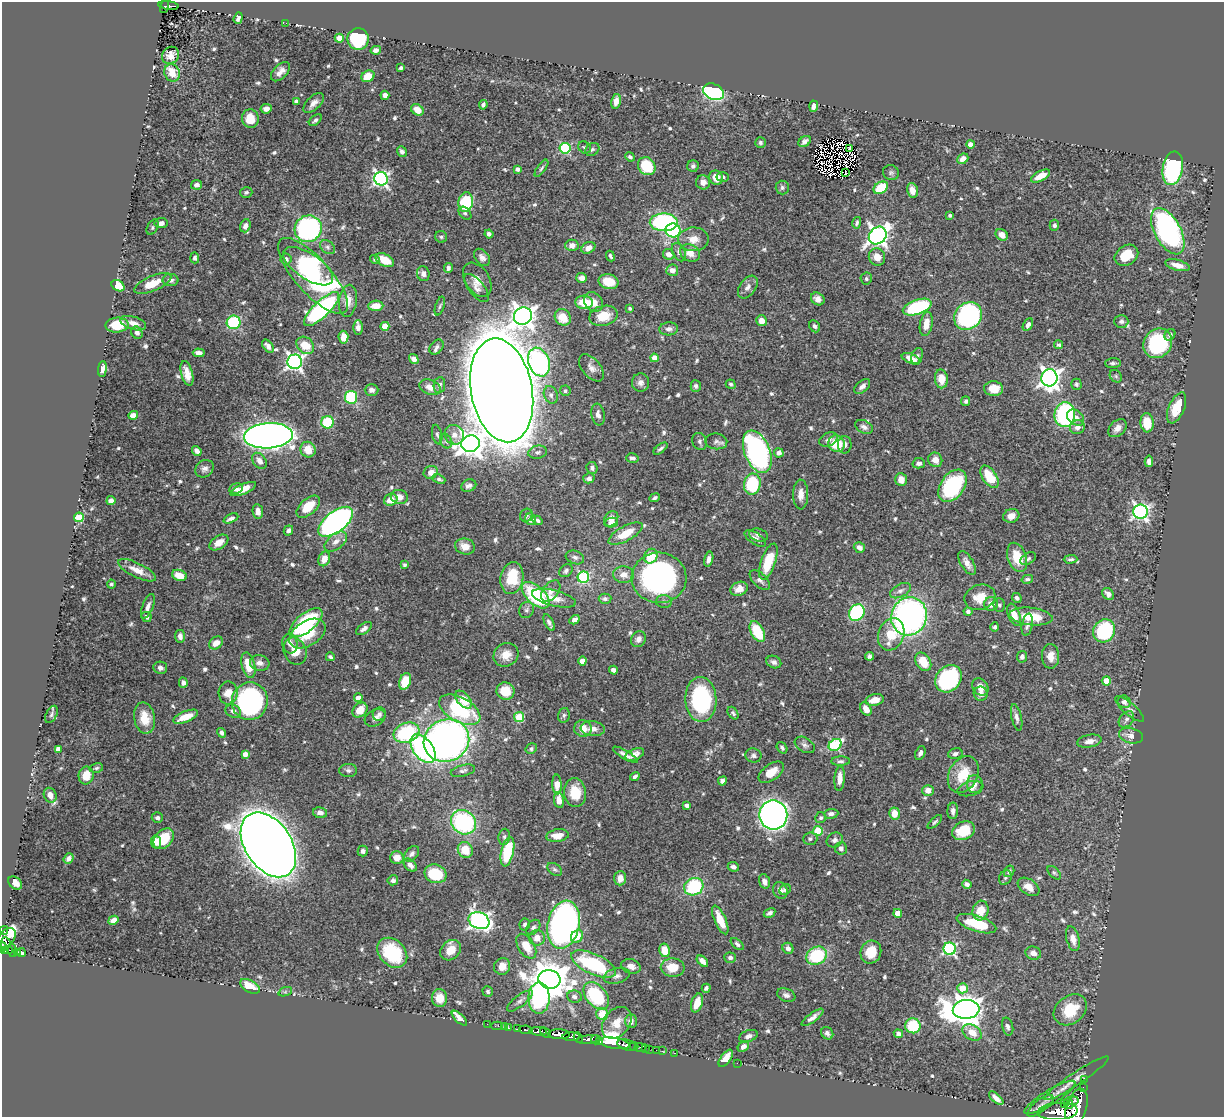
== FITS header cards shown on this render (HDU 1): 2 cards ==
NAXIS1  =                 1222
NAXIS2  =                 1115

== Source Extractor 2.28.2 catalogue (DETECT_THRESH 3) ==
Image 1222 x 1115 px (HDU 1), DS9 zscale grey, 1 PNG px = 1 image px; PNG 1226 x 1119 px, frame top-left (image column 1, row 1115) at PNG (2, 2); each listed source drawn as its Kron ellipse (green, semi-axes under 4 px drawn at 4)
Background 0.539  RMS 0.014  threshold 0.0409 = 3 sigma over >= 5 px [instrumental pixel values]
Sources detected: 676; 7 with non-positive FLUX_AUTO (blend fragments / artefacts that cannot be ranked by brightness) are neither listed nor drawn; of the other 669, the 500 brightest by FLUX_AUTO listed and drawn (169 fainter detections omitted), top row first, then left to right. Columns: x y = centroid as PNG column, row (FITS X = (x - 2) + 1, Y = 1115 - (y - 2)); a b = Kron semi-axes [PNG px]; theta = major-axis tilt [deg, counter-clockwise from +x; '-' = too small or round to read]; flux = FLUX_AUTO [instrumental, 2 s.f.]
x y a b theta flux
168 5 10 3 -6 97
164 6 7 4 76 68
238 18 6 4 71 2.3
286 23 2 2 - 4.5
339 38 4 4 - 13
358 39 11 11 - 73
376 50 5 4 - 2.8
171 55 9 8 - 7.1
401 68 4 4 - 1.9
280 72 12 6 46 6.6
172 73 9 7 -65 17
368 76 7 5 31 15
713 92 11 7 -25 160
385 95 5 4 - 4.5
616 101 7 5 78 7.2
296 102 4 4 - 3
314 103 13 6 43 5.8
483 105 5 3 - 2.2
814 106 6 4 86 3.2
266 109 6 4 9 4
417 110 7 5 -33 8.8
250 119 9 8 - 15
315 120 7 4 41 2.1
805 141 7 5 35 3.3
760 143 5 5 - 1.9
970 144 4 4 - 7.1
584 147 7 5 -38 1.9
565 148 5 5 - 94
850 148 3 2 - 2.5
592 149 7 6 - 2.1
402 151 5 4 - 2.8
630 157 5 4 - 2.3
963 159 6 4 42 5.5
647 166 9 8 - 40
693 166 6 6 - 2.5
541 168 10 4 54 1.9
1173 168 17 10 80 130
517 169 4 4 - 3.8
845 172 3 2 - 1.8
891 173 8 7 - 2.3
1040 176 10 5 27 10
723 177 6 5 - 2.1
716 178 7 6 - 9.9
381 179 7 6 - 250
703 182 7 7 - 5.5
197 185 5 4 - 3.7
782 187 7 6 - 2.2
881 188 8 5 34 31
912 190 7 5 -77 7.8
246 192 6 5 - 2.1
466 202 10 7 79 52
465 213 7 5 -47 2.2
950 215 4 3 - 2
664 222 14 9 -1 140
161 223 6 5 - 3.8
857 223 6 4 75 1.8
1054 225 5 5 - 2.2
245 226 7 5 70 3.8
152 227 8 5 62 1.9
308 229 14 13 - 170
673 230 7 7 - 71
1168 231 25 13 -61 200
489 234 4 4 - 3.3
1002 235 6 5 - 8.3
878 236 9 8 - 500
441 237 6 5 - 1.9
693 239 15 12 2 11
572 245 6 6 - 5.6
327 247 8 6 -42 2.7
588 248 7 5 29 5.7
679 252 10 6 -62 3.4
690 253 10 8 -25 8.9
669 254 6 5 - 6.3
1126 255 12 9 33 23
610 256 5 3 - 1.8
482 257 10 6 -50 4.2
877 257 9 8 - 9.7
195 258 5 4 - 2.7
286 259 5 5 - 2.9
375 260 5 4 - 2.2
385 260 10 6 -28 16
1177 265 12 5 -14 7.7
308 266 29 12 -34 180
448 268 5 4 - 2.4
672 270 6 5 - 4.9
423 274 7 6 - 3.9
313 276 48 17 -48 110
582 278 5 5 - 5.4
866 279 6 5 - 2
170 280 8 6 0 3.5
477 280 19 12 -57 9.8
609 282 10 7 -13 15
153 283 20 7 23 17
118 286 7 5 -31 21
748 287 13 8 55 5.5
476 288 17 7 -51 5.2
818 299 7 6 - 5.2
348 301 16 9 83 10
584 302 9 6 -5 22
594 302 10 8 -47 7.9
376 306 7 5 3 11
440 306 10 4 72 2.1
917 307 15 7 19 89
630 308 4 3 - 1.8
322 309 23 8 44 160
523 316 9 8 - 780
603 316 14 10 13 19
968 316 15 13 44 170
563 317 9 7 -53 17
761 321 5 5 - 7.6
1121 321 7 6 - 2.6
234 322 7 6 - 67
133 323 13 6 -17 7.3
926 324 12 6 79 9.8
117 325 11 7 5 23
1028 325 7 4 59 3
385 326 4 4 - 19
815 326 6 5 - 2.8
358 328 7 4 -89 4.2
669 329 9 6 4 3.5
137 333 6 5 - 3.2
1170 335 6 5 - 2.9
343 337 6 5 - 8.8
1158 343 15 13 52 65
305 345 10 7 -43 20
1059 345 4 4 - 2.2
268 346 7 4 -52 4.8
437 347 8 6 51 2.7
199 353 6 4 -5 4.5
917 356 8 5 68 2.6
654 358 4 4 - 9.9
414 359 5 4 - 5.2
911 359 10 5 -22 9.8
295 362 7 7 - 320
539 362 15 10 -69 140
1113 363 8 5 2 2.5
591 368 16 9 -50 5.9
102 369 8 4 84 4.6
187 373 13 6 -75 8.5
1116 376 7 5 -46 2
1049 378 8 8 - 530
941 379 9 6 -86 13
640 383 9 8 - 4.1
731 384 5 4 - 1.9
1076 384 5 5 - 1.8
439 385 8 5 82 3.5
696 386 6 5 - 2.2
862 386 9 5 41 4.2
430 387 11 7 -22 7.3
993 389 9 7 -3 13
372 390 7 6 - 3.5
502 390 52 30 -79 5200
565 391 5 5 - 2.6
551 395 9 6 -64 3.3
351 397 6 6 - 62
966 401 5 4 - 2.2
1177 408 16 7 67 22
133 415 5 4 - 5.3
598 415 11 6 -80 4.3
1065 415 12 10 84 120
1075 418 9 7 -38 6.4
328 422 6 6 - 47
1147 423 9 6 -85 21
864 427 9 6 -26 3.8
1077 427 7 7 - 4.5
1117 428 10 7 43 6.1
437 435 10 5 -78 2.3
454 435 10 9 - 7
268 436 24 12 4 890
828 439 9 6 25 4.5
446 441 7 5 -61 2.4
700 441 9 7 -68 2.5
716 441 11 8 -8 3.3
471 444 9 8 - 890
837 444 8 8 - 32
845 445 9 7 89 3.5
660 449 8 3 39 2.4
308 450 8 7 - 13
197 451 5 4 - 4
538 452 9 6 12 3.1
757 452 22 12 -68 240
779 453 5 4 - 4
632 458 6 4 -16 2.8
935 460 7 6 - 6.8
259 461 9 6 -53 5.9
1149 461 6 4 -87 3.8
919 463 6 5 - 3.4
592 468 6 5 - 2.3
205 469 10 8 39 4.2
431 472 7 6 - 7
989 477 13 7 -56 23
589 478 6 5 - 3.4
439 479 7 4 -23 2.3
901 480 6 5 - 9.5
752 484 10 8 82 63
469 486 8 6 24 3.4
952 486 18 11 55 87
236 489 7 5 10 3.7
243 489 13 5 24 12
801 494 15 7 89 8.2
399 497 8 7 - 7.9
655 498 5 4 - 2.2
391 500 7 5 23 11
111 501 4 4 - 6
308 507 14 7 41 18
258 511 7 5 -84 5.4
1141 512 7 7 - 280
526 515 7 6 - 2
1011 516 8 6 17 7.4
79 517 5 5 - 49
231 518 8 4 25 3.2
530 519 6 5 - 6.1
611 519 8 6 55 6.6
537 520 5 4 - 2.3
336 522 20 10 38 390
611 523 7 4 12 4.5
288 530 5 4 - 3.5
625 534 19 7 28 19
759 535 9 6 -15 2.9
755 538 12 5 -34 4.4
219 542 10 6 34 9.3
336 542 13 7 38 5.9
465 546 10 8 -14 9
859 547 6 5 - 5.3
651 556 7 6 - 21
575 557 9 6 -20 3.4
1017 557 15 9 -71 23
324 559 7 5 67 7.9
709 559 8 4 77 4
1028 559 8 5 33 2.1
1071 559 7 3 1 2
768 562 19 7 71 31
967 563 13 6 -59 6
405 565 3 3 - 2.4
137 570 21 7 -26 11
566 571 7 5 41 2.7
179 575 7 5 -21 11
624 575 10 8 -1 7.4
583 577 6 5 - 94
512 578 16 11 81 33
659 578 27 25 -3 240
1027 579 6 4 14 2.1
760 580 12 6 -43 4.2
111 584 4 4 - 1.9
739 589 9 6 27 8.8
551 591 12 7 52 5.6
900 591 11 6 28 3.7
1108 594 6 5 - 4.7
536 595 17 9 -43 82
980 597 16 12 21 16
554 598 22 8 -14 11
1017 598 5 4 - 2.9
605 599 6 5 - 2.8
664 601 8 6 -2 2.7
991 604 7 7 - 9.9
999 605 6 6 - 2
148 606 13 5 68 4.5
527 610 8 7 - 2.9
968 611 4 4 - 2.4
857 612 9 7 54 99
1014 615 12 5 -68 11
909 616 19 17 70 320
146 617 5 4 - 3.3
1031 617 22 8 -6 23
574 620 5 4 - 5.3
306 623 20 9 39 77
549 623 9 4 -64 2.9
1027 625 11 5 80 3.5
995 627 4 4 - 2.2
364 629 9 5 36 3.5
1104 631 12 10 56 97
757 632 11 6 -61 37
307 634 20 12 32 24
891 634 16 12 70 25
180 636 6 5 - 3.4
638 639 8 7 - 4.2
216 643 7 5 37 6.8
290 644 10 7 -75 5.4
295 651 14 11 -66 13
506 655 13 11 34 11
869 656 5 4 - 2.8
1051 656 12 8 -88 11
330 657 4 3 - 2
1022 657 6 5 - 3.1
582 661 4 4 - 9.3
774 662 8 6 -25 3.2
923 662 10 7 -56 18
260 663 10 7 -14 5
248 665 13 6 -76 17
160 668 7 6 - 3.3
613 670 4 4 - 4
948 679 15 12 48 110
405 681 8 5 69 23
1106 681 4 4 - 13
183 683 5 4 - 3.6
980 687 9 7 -52 8.2
505 691 9 8 - 17
228 693 11 9 -88 12
981 694 7 7 - 4.7
358 698 4 4 - 9
463 700 10 6 -50 16
701 700 22 15 -87 100
875 700 9 6 13 11
250 701 19 18 - 180
1124 702 7 6 - 3.8
866 709 7 5 -60 7.4
1130 709 18 6 -40 3.7
360 710 8 6 44 14
460 710 22 12 -28 75
233 711 8 6 -25 3.7
733 713 7 4 -54 2
51 714 9 5 63 2.4
379 714 7 6 - 2.8
564 715 7 5 75 2.3
186 717 13 5 22 16
519 717 5 5 - 48
1017 717 13 5 -77 3.9
144 718 16 10 -80 16
375 718 11 8 29 5
1126 719 9 6 49 3.1
583 728 9 8 - 10
593 729 12 7 -7 6.1
222 733 5 4 - 3.1
406 733 13 9 19 87
1131 736 12 7 -14 6.5
446 740 23 21 24 510
1089 741 12 6 10 5.9
805 745 11 7 -32 3.5
835 745 7 5 35 84
782 748 6 4 -51 2.2
58 749 4 4 - 6.8
423 749 16 10 -53 180
531 749 6 5 - 1.9
920 753 7 5 66 3.7
245 754 4 4 - 6.8
635 754 10 5 23 4.5
955 754 7 5 14 3
626 755 14 4 -31 4.5
753 755 8 7 - 2.7
840 761 9 4 1 2.3
96 768 7 4 12 1.8
348 770 9 6 1 3
463 771 12 5 14 3.1
771 772 14 8 36 12
963 774 19 14 62 27
86 775 9 7 79 14
635 776 5 3 - 2.3
840 778 12 5 86 8.5
722 781 5 4 - 3.6
975 784 9 8 - 4.1
557 785 10 4 -88 12
970 789 13 7 14 5.1
928 790 6 5 - 7.2
575 793 14 11 -84 20
50 795 7 6 - 6.6
559 800 8 5 -80 8.8
687 805 4 3 - 3
953 811 8 5 87 3.8
320 813 7 5 -11 4.4
894 813 6 5 - 11
831 814 7 5 3 3.7
773 815 14 14 - 470
157 818 5 5 - 2.7
821 818 6 5 - 1.9
463 822 13 11 -40 110
935 822 9 4 42 1.9
818 831 5 5 - 35
963 831 12 9 25 27
557 836 11 6 8 11
504 837 8 5 81 2.4
164 839 12 8 46 29
810 839 7 6 - 2.5
835 840 8 7 - 3.4
156 842 7 5 -80 5.9
268 845 36 23 -56 2700
841 848 6 6 - 3.4
465 850 8 7 - 20
363 851 5 5 - 3
507 852 15 6 77 45
412 854 9 6 48 3.5
397 857 7 6 - 8.6
69 858 5 4 - 3.7
410 865 7 5 -44 4.4
733 867 6 5 - 2.9
555 869 8 5 -37 2
1009 871 6 5 - 2.5
1054 873 8 4 -44 1.8
435 874 11 9 -21 40
620 878 7 6 - 7.6
1005 878 7 6 - 2.3
393 880 5 5 - 2.7
764 881 7 5 -73 4.6
15 883 8 5 -39 5.5
967 884 5 4 - 3.1
694 887 10 8 28 64
1029 887 12 7 -35 8.4
785 889 6 5 - 3
780 890 8 7 - 4.4
981 910 10 8 75 15
769 913 6 4 30 2.5
898 913 4 4 - 11
113 920 5 4 - 5.6
720 920 15 5 -66 17
479 921 10 8 -21 370
525 924 6 5 - 2.3
976 924 20 8 -17 37
564 925 24 16 77 520
533 927 8 6 52 3.2
4 930 4 3 - 11
577 936 6 5 - 15
6 938 12 7 48 220
537 938 8 8 - 8.6
1073 939 13 6 -76 7.3
6 943 6 5 - 130
737 944 8 4 -41 2.4
526 946 14 8 -59 16
3 947 4 2 - 180
788 948 6 5 - 4.1
950 949 6 6 - 140
4 950 4 3 - 98
8 950 5 3 - 29
12 950 7 3 -78 140
451 950 11 9 43 12
664 950 7 5 -79 16
871 952 11 10 - 18
17 953 4 3 - 79
22 953 4 4 - 76
392 953 17 13 -46 56
1033 953 8 6 -17 5.5
816 956 11 8 29 59
730 958 6 5 - 2.8
702 961 7 4 -44 6.6
593 964 24 10 -25 88
502 966 8 8 - 9
631 966 10 7 -21 6.5
673 968 12 9 -2 18
617 976 13 7 13 4.5
549 979 11 9 -16 2700
250 986 11 6 -30 21
706 988 4 4 - 2.5
962 988 5 5 - 17
488 991 5 5 - 1.9
285 992 7 4 19 1.8
786 995 9 6 -23 3.4
596 996 16 10 -50 75
574 997 7 6 - 3.2
439 998 9 7 -87 12
539 998 16 10 90 120
520 1001 16 5 37 4.1
697 1003 10 5 73 12
966 1009 13 9 4 1500
1070 1010 18 13 38 27
602 1014 6 6 - 20
813 1017 13 4 37 4.7
459 1018 10 4 -43 4.7
631 1021 7 6 - 5.4
617 1023 17 13 51 13
487 1024 2 2 - 4.7
497 1026 5 2 - 12
913 1026 8 7 - 36
504 1027 3 2 - 1.9
508 1027 3 3 - 10
1008 1027 9 5 -75 2.8
517 1029 4 3 - 59
526 1030 7 3 -8 120
538 1031 9 4 -2 590
545 1032 6 3 -42 170
972 1032 10 7 -34 11
827 1033 7 5 -47 2.8
559 1034 11 5 -2 1100
898 1034 5 4 - 3.4
748 1036 9 5 20 3.4
571 1037 9 3 2 240
578 1037 5 3 - 100
588 1039 12 4 6 360
595 1040 5 3 - 84
600 1041 4 3 - 84
614 1043 16 5 -10 980
627 1045 10 5 -17 710
634 1047 4 3 - 18
743 1047 6 4 42 3.7
640 1048 6 3 2 27
645 1049 3 2 - 17
649 1049 2 2 - 10
656 1050 2 2 - 6.2
662 1051 4 2 - 6.1
674 1053 2 2 - 8.5
726 1058 10 5 54 10
737 1063 2 2 - 34
1077 1078 38 6 34 9.3
1084 1080 2 2 - 4.3
1083 1087 2 2 - 8.7
1050 1097 29 7 31 9.4
996 1098 9 4 -42 5.3
1074 1101 5 2 - 220
1068 1103 6 3 -82 220
1065 1104 4 3 - 120
1040 1106 16 6 37 4.1
1076 1108 20 10 73 3200
1058 1111 20 8 4 1600
At the frame edge (FLAGS 8, measured only in part): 2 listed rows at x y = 3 947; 1076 1108
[169 fainter detections neither listed nor drawn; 7 non-positive-flux detections neither listed nor drawn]